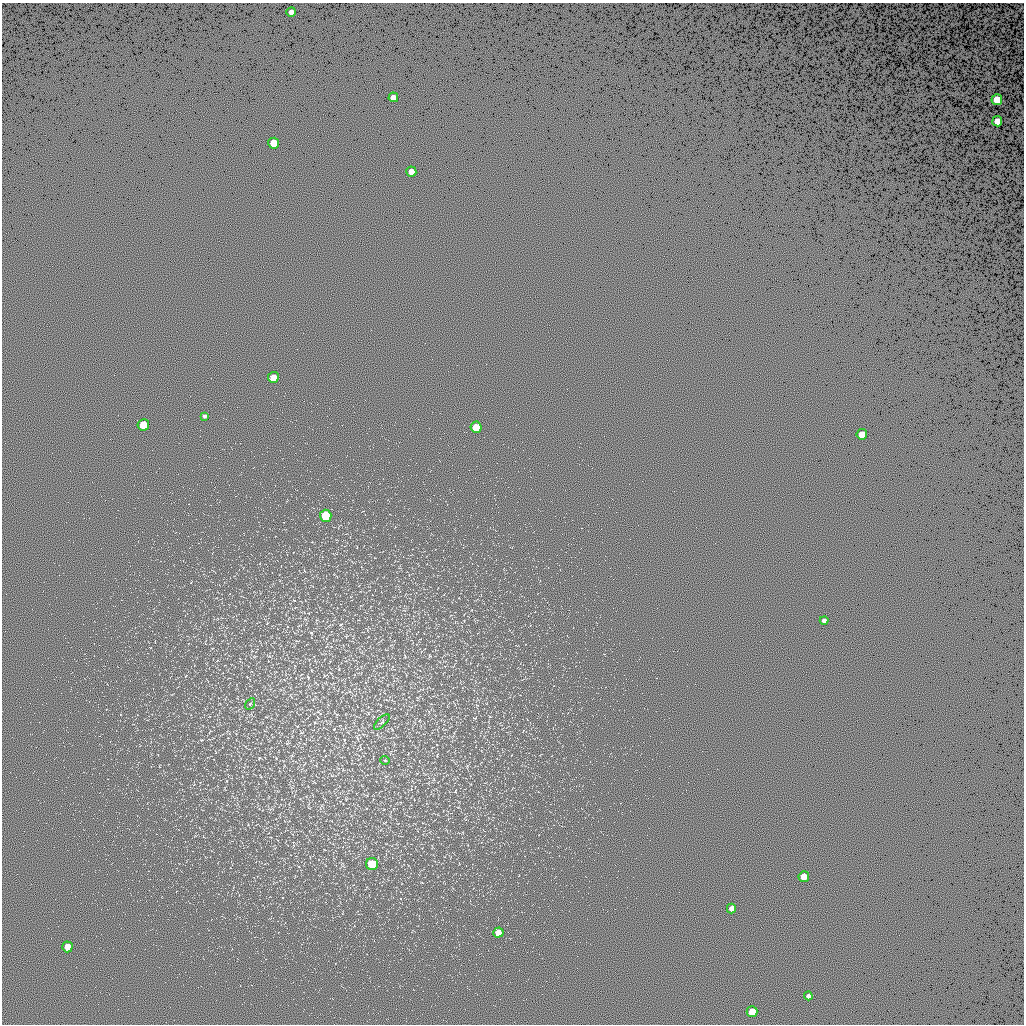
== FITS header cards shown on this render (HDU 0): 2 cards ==
NAXIS1  =                 1022 / length of data axis 1
NAXIS2  =                 1022 / length of data axis 2

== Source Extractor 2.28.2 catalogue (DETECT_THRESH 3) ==
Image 1022 x 1022 px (HDU 0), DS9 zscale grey, 1 PNG px = 1 image px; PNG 1026 x 1026 px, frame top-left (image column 1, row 1022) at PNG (2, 3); each listed source drawn as its Kron ellipse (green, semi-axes under 4 px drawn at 4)
Background 0.529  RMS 91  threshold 274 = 3 sigma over >= 5 px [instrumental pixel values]
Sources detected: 23; all 23 listed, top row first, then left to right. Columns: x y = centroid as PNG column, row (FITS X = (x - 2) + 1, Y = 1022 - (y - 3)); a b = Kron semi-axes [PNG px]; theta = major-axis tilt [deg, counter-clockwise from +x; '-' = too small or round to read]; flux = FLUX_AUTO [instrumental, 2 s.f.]
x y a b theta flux
291 12 5 5 - 42000
393 97 5 5 - 45000
997 100 5 5 - 150000
997 121 5 5 - 67000
274 143 5 5 - 130000
411 172 5 5 - 68000
273 377 5 5 - 70000
204 416 4 3 - 11000
143 425 5 5 - 160000
476 427 5 5 - 96000
862 434 5 5 - 85000
326 516 6 6 - 200000
824 620 4 4 - 18000
250 704 6 4 57 7600
382 722 10 4 44 13000
385 760 4 3 - 4500
372 864 6 6 - 140000
804 877 5 5 - 86000
731 908 5 4 - 23000
498 933 5 5 - 40000
67 947 5 5 - 50000
808 996 4 4 - 19000
752 1012 5 5 - 93000